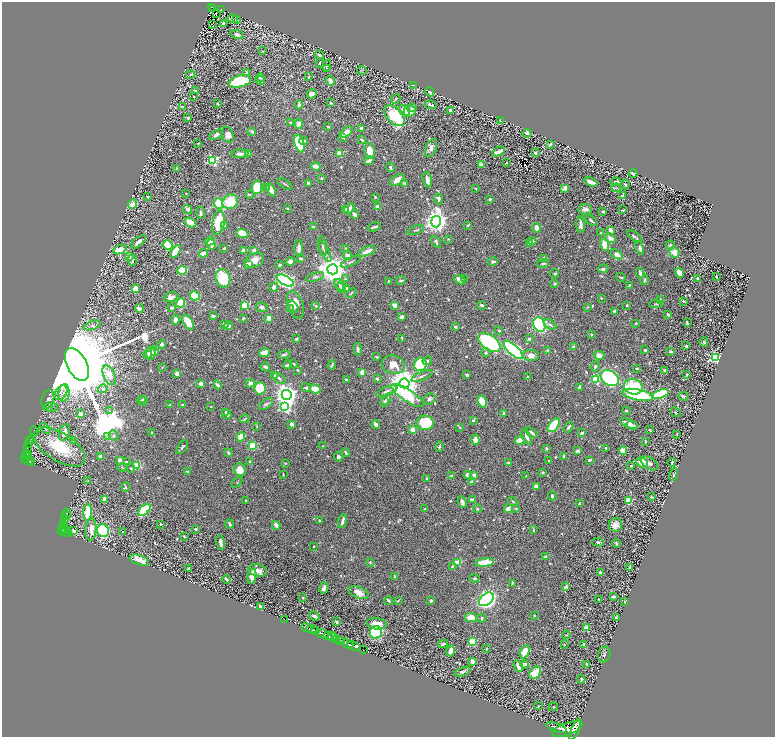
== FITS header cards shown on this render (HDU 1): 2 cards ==
NAXIS1  =                 1545
NAXIS2  =                 1469

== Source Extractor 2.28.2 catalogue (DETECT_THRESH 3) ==
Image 1545 x 1469 px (HDU 1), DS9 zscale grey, zoomed out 1/2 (1 PNG px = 2 x 2 image px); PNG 777 x 739 px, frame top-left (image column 1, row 1469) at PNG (2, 2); each listed source drawn as its Kron ellipse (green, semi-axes under 4 px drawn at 4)
Background 1.05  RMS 0.012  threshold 0.035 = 3 sigma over >= 5 px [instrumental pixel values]
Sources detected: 865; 41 cannot appear on this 1/2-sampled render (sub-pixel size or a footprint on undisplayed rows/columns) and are neither listed nor drawn; of the other 824, the 500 brightest by FLUX_AUTO listed and drawn (324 fainter detections omitted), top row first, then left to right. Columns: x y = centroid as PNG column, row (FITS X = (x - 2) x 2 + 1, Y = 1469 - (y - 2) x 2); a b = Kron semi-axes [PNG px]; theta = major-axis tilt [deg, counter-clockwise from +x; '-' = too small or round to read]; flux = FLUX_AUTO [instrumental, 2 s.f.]
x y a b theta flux
211 7 3 2 - 100
212 9 3 1 - 35
222 10 4 2 - 94
216 13 2 1 - 3.6
233 19 5 4 - 3.8
236 20 2 2 - 3.3
223 23 4 3 - 6.1
213 25 2 1 - 3.6
237 35 7 4 -16 7.8
262 51 4 3 - 2.5
319 55 5 3 - 5.7
320 63 4 2 - 2.5
327 65 6 4 64 3.8
327 69 4 4 - 3.6
362 70 5 3 - 1.9
247 73 3 2 - 2.1
191 74 4 2 - 3
260 77 4 2 - 4
308 77 3 2 - 2.1
240 81 11 5 13 190
260 81 5 4 - 4.3
330 81 5 3 - 9.9
414 85 2 1 - 2.5
195 90 3 2 - 2
430 92 5 2 - 4.9
312 94 5 4 - 18
193 96 2 2 - 2.1
396 99 5 2 - 2.4
331 103 3 2 - 3
218 104 2 2 - 2.3
299 105 5 3 - 6.9
431 105 6 3 -15 4.8
182 107 4 3 - 2.5
412 107 4 3 - 6.8
450 110 2 2 - 5.8
404 111 6 3 -54 37
410 111 6 5 - 27
395 116 12 7 -45 170
188 118 3 2 - 3.7
500 121 3 2 - 3
291 122 4 3 - 2.1
299 124 5 4 - 17
328 127 3 2 - 2.6
362 128 3 3 - 11
252 132 4 3 - 5.5
346 132 7 3 38 27
527 133 4 3 - 7.8
216 135 7 3 28 7
228 135 8 6 -68 15
342 138 3 3 - 1.9
362 140 4 2 - 4.9
304 141 4 3 - 4.2
198 143 2 2 - 1.9
299 144 9 4 -71 92
550 144 3 2 - 5.1
431 148 9 5 66 11
369 151 8 5 -81 29
499 151 7 3 25 11
249 153 4 3 - 8.1
535 153 2 2 - 3.4
240 154 9 4 1 7.9
339 154 3 2 - 56
213 160 4 3 - 210
369 161 5 2 - 8.9
506 163 2 2 - 2.6
481 165 4 3 - 9.7
316 166 5 3 - 19
390 167 5 2 - 6.5
177 169 3 2 - 6
633 173 4 3 - 5.7
321 178 3 3 - 2
397 180 8 4 33 19
427 180 8 3 -76 14
591 182 6 3 -22 25
616 182 5 3 - 7.8
308 183 3 3 - 4
405 183 2 2 - 10
285 184 8 2 -34 3.6
625 185 5 3 - 3.6
257 187 7 5 81 58
266 188 3 2 - 1.9
475 188 3 2 - 2.1
565 188 3 3 - 15
616 188 5 2 - 2
271 190 7 4 -59 16
186 193 2 2 - 2.1
250 195 4 3 - 2.2
622 196 3 3 - 8.2
148 197 2 2 - 1.9
375 197 2 2 - 2
438 199 5 4 - 7.2
490 199 3 3 - 3.3
230 202 8 7 - 66
132 204 5 4 - 19
219 204 5 4 - 86
378 207 3 3 - 18
188 209 5 3 - 7.1
287 209 2 2 - 2
345 209 4 3 - 3
349 209 6 4 43 14
585 209 7 5 -4 8.2
623 210 3 1 - 2.4
603 211 3 3 - 3.4
201 213 6 3 -85 4.6
354 214 4 3 - 10
591 221 6 2 -38 3.8
436 222 6 5 - 1800
190 223 6 3 -32 36
218 223 12 6 81 95
468 225 3 2 - 2.8
581 225 8 3 -85 11
225 226 4 3 - 6.5
313 227 2 2 - 6.2
374 227 7 2 19 4.8
537 228 4 3 - 17
416 230 9 2 20 3.4
610 230 3 3 - 21
242 233 6 3 -22 40
600 233 2 2 - 2
635 237 9 2 -40 4.1
611 238 6 4 -26 12
448 239 3 2 - 1.9
210 241 5 3 - 25
532 241 4 3 - 4.5
138 242 9 3 41 10
436 242 6 3 -59 4.9
530 243 3 2 - 3.5
211 244 5 3 - 17
167 245 5 4 - 46
605 245 6 4 -73 30
670 245 5 3 - 3.2
323 246 10 3 -80 5.6
224 248 3 2 - 4.4
299 248 8 4 88 9.5
346 248 3 3 - 2
640 248 7 3 -79 7.6
120 249 7 4 22 28
244 250 3 3 - 8.3
254 250 4 3 - 5.6
175 251 7 4 56 39
367 251 9 3 23 21
325 252 11 3 -62 5.5
674 252 6 4 -71 26
203 253 4 3 - 21
617 254 6 4 -33 13
347 255 4 3 - 13
129 257 2 2 - 13
544 258 4 3 - 11
300 259 3 2 - 3.1
132 260 6 3 -84 3.7
255 260 10 7 24 19
290 261 4 4 - 7.6
493 261 5 3 - 6.5
351 262 11 2 25 4
249 264 3 2 - 39
543 264 6 2 8 2.8
280 265 4 3 - 3.3
333 269 5 5 - 3500
603 269 5 3 - 6.3
182 270 4 4 - 120
555 273 4 3 - 2.8
640 273 5 2 - 5.7
679 273 5 3 - 21
315 277 9 4 16 5.2
621 277 5 2 - 3.3
716 277 2 2 - 2.6
223 278 9 7 -74 86
345 279 3 3 - 3.1
465 279 3 3 - 2.2
697 279 4 3 - 4
285 280 9 4 -29 660
401 280 5 3 - 4
460 280 6 3 -27 15
645 280 5 2 - 3.4
388 281 2 2 - 2.4
555 284 4 3 - 3.1
340 285 7 3 -47 3.3
629 285 3 2 - 2.2
274 287 4 3 - 8.5
341 287 5 3 - 2.4
347 288 4 3 - 3.2
135 289 4 4 - 20
351 293 6 3 48 3.5
195 296 5 4 - 93
171 297 7 4 18 14
601 298 2 2 - 2.3
660 300 4 2 - 2.6
684 301 4 2 - 2.8
181 303 5 4 - 59
656 304 7 3 2 4.1
245 305 3 3 - 93
295 305 14 7 -71 26
395 305 3 3 - 16
482 305 4 3 - 6.3
627 305 2 2 - 2.9
316 306 3 3 - 3.3
262 307 6 4 -8 7.1
293 307 7 3 -51 11
588 307 4 2 - 1.9
171 308 3 3 - 5.3
139 309 4 3 - 11
291 309 4 2 - 2.1
614 311 3 2 - 4.7
668 314 3 2 - 6.7
213 316 4 3 - 4.5
401 317 3 3 - 9.3
243 318 3 2 - 2.7
269 318 3 3 - 20
175 320 5 4 - 9.4
188 322 8 4 -57 49
636 323 3 3 - 3.3
687 323 3 2 - 2.9
224 324 3 2 - 4.5
550 324 7 4 -30 6.3
92 325 9 3 19 6.5
539 325 7 6 - 250
229 326 4 3 - 5.5
455 327 3 3 - 5.8
499 331 3 3 - 3
591 334 2 2 - 4.9
402 338 3 2 - 3.8
296 339 3 3 - 5.1
529 339 3 3 - 4.5
489 342 13 7 -35 330
704 342 4 3 - 4.6
162 344 4 4 - 4.3
573 346 3 3 - 2.3
686 346 3 2 - 3.2
358 349 6 3 -84 5
513 350 12 5 -42 520
645 350 2 2 - 4.3
547 351 4 3 - 3.5
155 352 4 3 - 6.4
486 352 4 3 - 3.6
671 352 3 2 - 6.3
151 353 7 4 80 21
264 353 5 4 - 20
147 354 4 3 - 5
284 355 6 3 11 4.3
531 355 8 5 -3 14
599 355 5 4 - 12
376 357 3 3 - 3.7
715 358 4 3 - 340
427 361 5 3 - 4.2
77 364 18 10 -62 92000
294 364 3 2 - 2
288 365 4 2 - 7.3
332 365 5 2 - 2.7
393 365 12 9 -14 32
420 365 6 6 - 130
595 366 5 4 - 4.8
265 367 5 3 - 6
162 368 3 3 - 1.9
637 368 3 2 - 2.6
298 370 3 2 - 2.9
665 370 3 2 - 6.1
362 372 3 3 - 22
177 373 3 3 - 14
687 374 2 2 - 3.1
109 375 10 5 -66 22
274 375 3 3 - 3.1
467 375 3 2 - 3.7
422 376 11 3 24 6.4
527 377 3 2 - 3.2
279 378 7 4 -39 4
610 378 10 7 -35 260
377 379 3 3 - 4.5
595 379 3 3 - 150
346 380 3 2 - 3.3
250 383 4 4 - 8.7
404 383 5 5 - 4400
201 384 3 3 - 14
217 385 4 2 - 9
580 387 3 2 - 7.1
633 387 10 7 -13 120
260 388 6 5 - 94
306 388 5 4 - 5.4
103 389 5 4 - 5
315 389 5 4 - 35
387 391 11 3 22 6.8
61 393 8 5 56 11
64 393 8 5 86 12
660 394 8 4 17 190
287 395 5 5 - 1900
408 395 19 5 -33 130
638 395 15 5 -12 240
683 396 5 4 - 3.9
143 399 3 2 - 1.8
429 399 6 5 - 7.6
48 400 9 6 73 16
386 400 7 3 57 6.3
143 401 5 2 - 6.9
384 401 3 3 - 3
482 401 6 4 -64 33
266 404 8 4 36 5.6
169 405 3 2 - 1.9
183 405 4 2 - 1.9
49 407 4 3 - 3.2
51 407 7 4 2 6.1
211 407 2 2 - 2.6
285 407 4 4 - 260
110 411 4 3 - 2.3
626 411 4 3 - 2.6
226 412 3 3 - 3.7
676 412 5 3 - 2.2
504 413 2 2 - 10
80 414 3 3 - 14
226 414 5 3 - 5.6
245 419 5 3 - 2.4
473 421 4 3 - 3.3
425 423 8 7 - 110
291 424 4 3 - 8
376 424 4 3 - 8.1
629 424 9 3 -25 21
554 425 8 4 52 79
632 425 6 3 -30 11
257 426 3 3 - 2.3
460 427 3 3 - 2
568 427 6 2 55 6.8
45 429 6 3 -44 4.2
412 430 4 3 - 19
650 430 2 2 - 2.3
34 431 5 3 - 1.9
152 432 3 3 - 1.8
531 432 7 3 -36 7.5
64 433 8 5 75 14
582 433 3 2 - 7.7
677 434 3 2 - 1.8
107 436 3 3 - 2.3
114 436 5 5 - 4.8
241 437 4 3 - 45
527 437 8 3 -64 8.2
30 439 2 1 - 45
74 440 3 2 - 3.2
475 440 5 3 - 17
520 440 5 3 - 24
30 441 2 2 - 59
645 441 3 2 - 2.1
29 444 3 2 - 100
253 445 4 3 - 58
323 446 2 2 - 2.6
27 447 3 2 - 320
60 447 29 14 -33 110
182 447 8 3 55 4.2
439 447 5 3 - 2.5
606 448 3 2 - 2.8
546 449 4 3 - 2.5
623 450 4 3 - 14
578 451 3 2 - 8.9
228 453 4 3 - 4.2
346 453 4 2 - 4.6
27 455 5 3 - 620
100 456 3 3 - 5
564 456 4 2 - 3
26 457 2 1 - 220
338 457 5 4 - 5.6
24 459 3 2 - 530
28 460 4 2 - 280
120 460 4 3 - 10
590 460 3 3 - 3.4
250 461 2 2 - 3.9
549 461 3 2 - 2
31 462 4 2 - 240
126 462 4 3 - 3.7
642 462 6 5 - 29
285 463 3 3 - 1.8
508 463 3 3 - 6.4
649 463 9 5 -34 9
672 463 4 2 - 2.2
137 465 4 4 - 38
631 466 2 2 - 3
122 467 4 2 - 2.2
131 468 4 3 - 2.5
240 470 6 6 - 28
187 471 3 2 - 2.8
543 472 4 3 - 2.4
674 474 6 2 71 3.6
283 475 2 2 - 1.8
467 475 4 3 - 8.5
474 475 4 3 - 6.4
452 476 2 2 - 2.4
526 476 2 2 - 2.6
427 478 3 2 - 2.8
88 481 3 3 - 2.1
237 482 6 2 47 1.9
472 482 4 3 - 11
536 486 3 3 - 9.3
126 487 4 2 - 2.7
552 496 4 3 - 4.4
651 497 3 3 - 2.5
104 499 3 3 - 16
472 500 3 2 - 9
246 501 2 2 - 2.6
513 501 5 3 - 2.9
628 501 4 4 - 41
462 502 6 3 -66 9.6
579 504 3 2 - 2.9
424 509 4 2 - 2.3
477 509 4 2 - 2.9
508 509 4 3 - 19
516 509 3 3 - 2.4
144 510 7 4 42 160
88 512 8 4 90 87
66 513 4 2 - 62
66 515 3 2 - 98
64 519 2 2 - 330
320 521 4 2 - 3.5
342 521 7 2 74 10
63 524 3 2 - 59
161 524 2 2 - 2.8
230 524 5 3 - 6
276 525 4 3 - 12
615 525 7 6 - 14
64 526 3 2 - 300
64 528 4 2 - 400
91 529 11 5 86 19
196 529 3 2 - 4.1
61 530 3 2 - 440
66 530 2 1 - 68
533 530 3 3 - 2.1
74 531 3 3 - 5.2
103 531 6 6 - 130
65 532 2 2 - 200
123 532 2 2 - 2.1
68 533 4 2 - 210
184 537 4 3 - 2
598 542 6 3 -3 4.5
220 543 7 3 -77 15
616 543 4 3 - 2.7
314 546 2 2 - 2.1
545 557 4 3 - 5.1
139 560 10 5 -21 38
370 562 4 3 - 2.3
458 562 3 3 - 61
485 563 9 3 7 59
452 567 3 3 - 2.7
630 568 2 2 - 3.6
188 569 3 2 - 6.8
258 570 9 6 -17 19
600 572 3 2 - 3.4
252 576 7 4 79 32
395 577 4 3 - 6.6
475 578 5 3 - 3.1
226 579 4 2 - 6
512 583 3 2 - 2.3
566 587 4 3 - 6.9
324 588 6 3 75 12
359 593 10 5 -23 21
303 597 3 2 - 2.6
614 597 3 2 - 7.4
486 599 8 5 40 680
599 599 2 2 - 2.1
431 600 3 2 - 5.4
388 601 4 2 - 4.6
398 601 4 3 - 2.4
625 601 4 3 - 2.3
260 606 3 3 - 4.7
314 616 5 2 - 6.3
534 616 3 2 - 2.3
616 617 3 2 - 4.2
471 618 6 4 -8 39
482 618 4 3 - 2.7
284 619 2 1 - 12
336 622 3 2 - 3
377 624 10 5 -9 21
306 627 5 2 - 360
586 628 3 3 - 57
312 630 6 2 -17 1200
316 631 2 2 - 460
376 632 6 6 - 180
322 633 6 2 -20 2100
566 635 4 3 - 1.8
328 636 5 2 - 540
332 637 5 3 - 700
336 639 4 2 - 800
339 641 2 1 - 180
342 641 4 2 - 370
472 642 4 3 - 66
348 644 6 2 -23 1300
443 644 5 3 - 3.8
564 644 2 2 - 2.1
584 644 4 3 - 5.2
354 646 6 2 -20 1400
486 649 3 2 - 1.9
363 650 2 1 - 29
451 651 5 3 - 14
525 652 7 4 63 39
604 654 8 6 76 6
472 661 4 3 - 9.7
524 664 4 3 - 15
587 664 3 3 - 4.3
518 666 6 3 -65 22
463 672 8 4 21 6.4
535 673 7 5 50 56
581 679 4 3 - 2.5
538 706 2 2 - 2.5
553 707 5 4 - 2.6
556 727 11 2 -20 2600
567 729 16 6 19 6800
575 729 11 2 67 3000
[324 fainter detections neither listed nor drawn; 41 sub-pixel or undisplayed-footprint detections neither listed nor drawn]